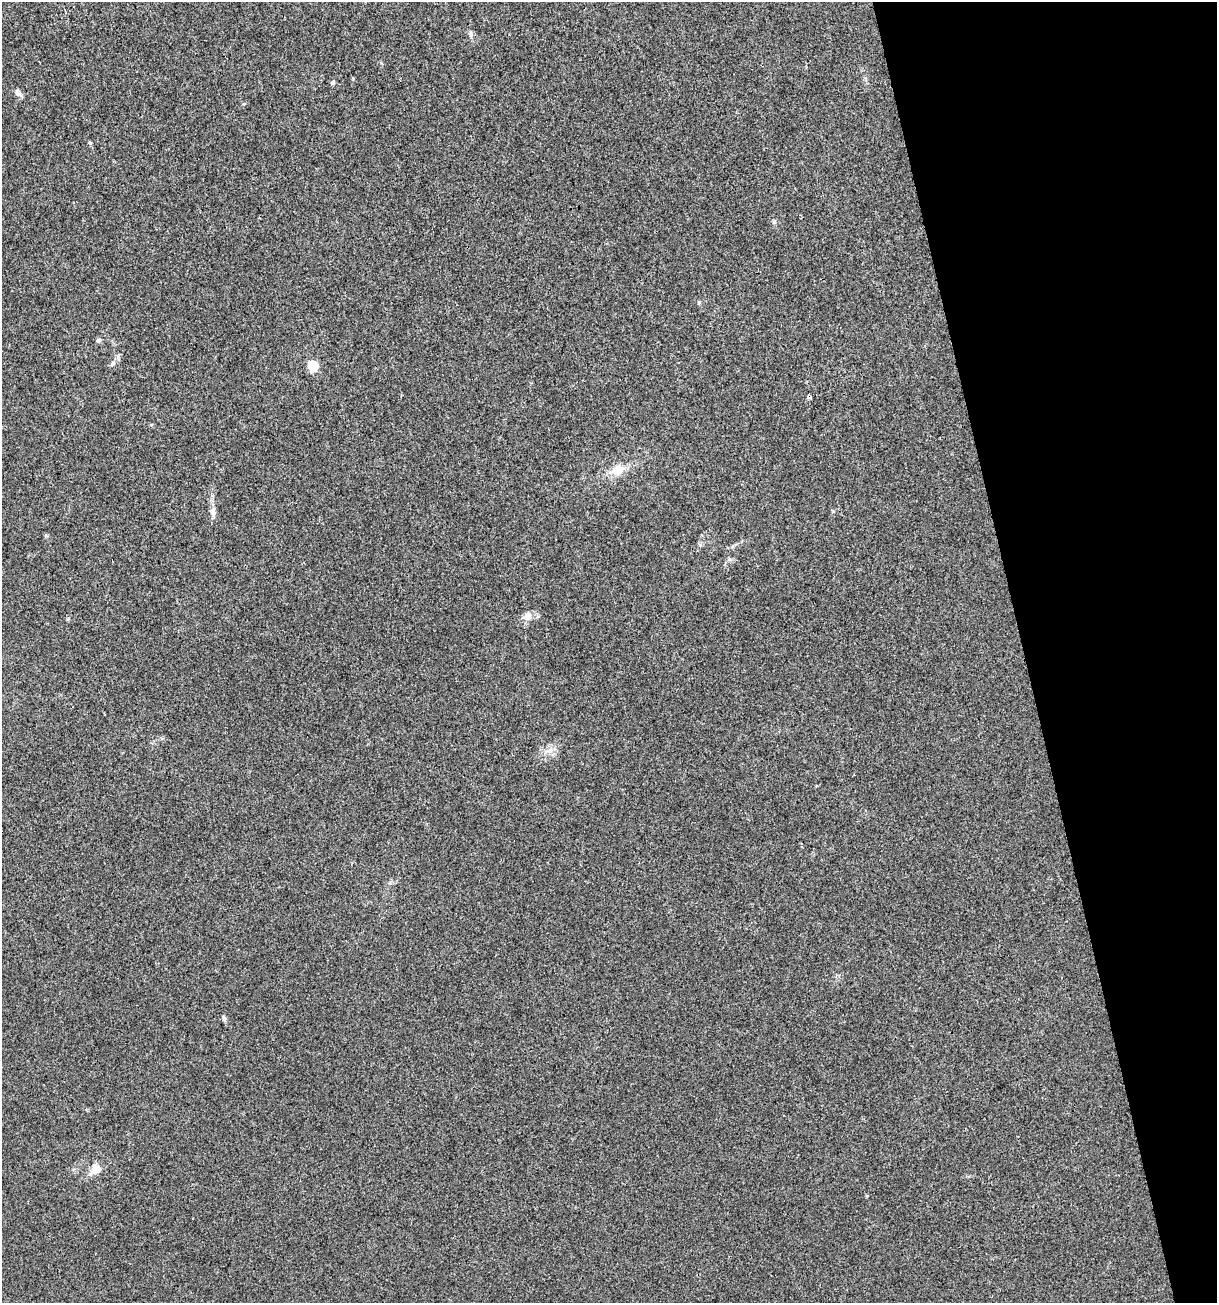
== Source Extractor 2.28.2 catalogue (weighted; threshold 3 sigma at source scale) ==
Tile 12 of 4 x 4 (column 4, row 3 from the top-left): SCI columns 3747-4961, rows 1303-2603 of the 5012 x 5207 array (HDU 1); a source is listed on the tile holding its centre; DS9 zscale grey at full resolution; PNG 1219 x 1305 px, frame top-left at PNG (2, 2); no overlay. Shown black and unused: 16% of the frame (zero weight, under 3 of 4 exposures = <1% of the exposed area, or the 3 px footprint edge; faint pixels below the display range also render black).
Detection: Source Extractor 2.28.2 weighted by HDU 2 'WHT'; one run over the whole footprint, this tile lists its part. Background 0.00323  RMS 0.0026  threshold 0.0118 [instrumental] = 3 sigma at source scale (4.5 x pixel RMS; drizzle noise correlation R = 1.50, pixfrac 1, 0.0396/0.0396 arcsec/px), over >= 5 px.
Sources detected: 13; all 13 listed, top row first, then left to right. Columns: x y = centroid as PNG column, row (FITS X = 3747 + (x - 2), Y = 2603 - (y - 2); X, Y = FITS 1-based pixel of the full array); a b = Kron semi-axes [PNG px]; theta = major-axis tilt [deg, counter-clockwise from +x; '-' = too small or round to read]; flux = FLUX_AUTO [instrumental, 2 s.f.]
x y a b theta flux
333 82 6 5 - 0.41
18 93 9 7 -54 1
90 143 5 4 - 0.32
774 222 6 5 - 0.42
98 340 6 6 - 0.54
113 363 5 5 - 0.56
312 366 5 5 - 15
809 397 4 3 - 3
617 470 15 11 25 3.9
213 512 12 7 -85 1.3
527 617 15 8 -9 1.7
224 1018 6 6 - 0.58
96 1169 12 11 - 3
Overlapping masked pixels (flux is a lower limit): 1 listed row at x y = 809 397
Unlisted compact peaks at least as high as the median listed source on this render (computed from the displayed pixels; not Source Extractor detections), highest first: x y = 699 302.